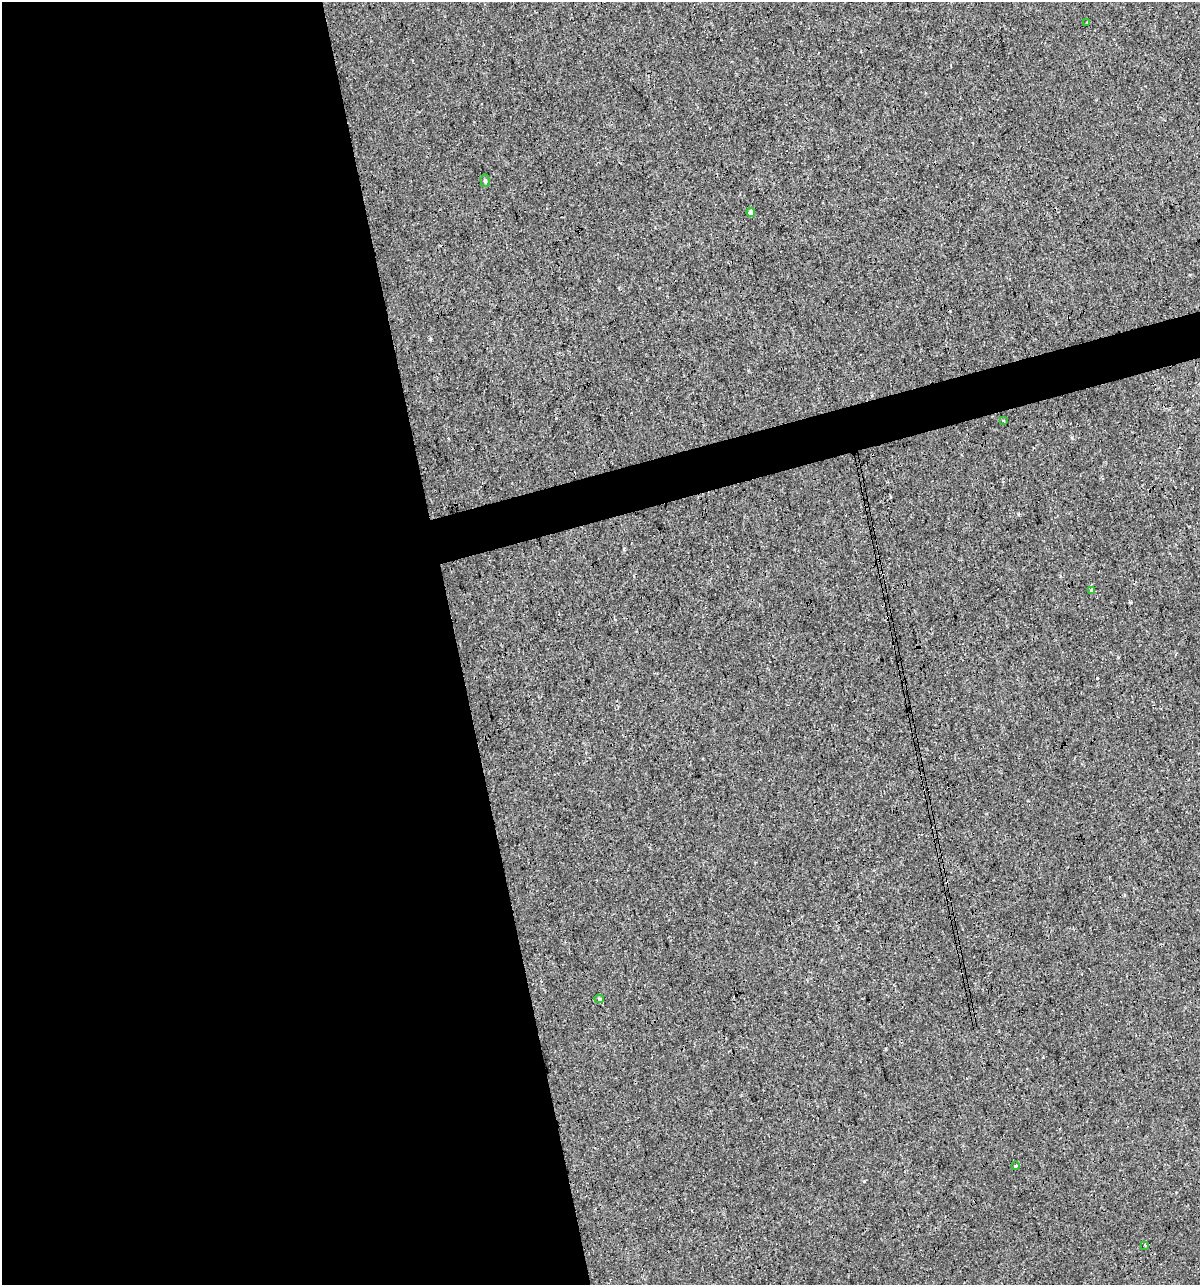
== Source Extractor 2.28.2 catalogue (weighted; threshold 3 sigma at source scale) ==
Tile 9 of 4 x 4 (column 1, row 3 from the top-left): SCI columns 46-1243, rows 1284-2566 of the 4930 x 5132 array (HDU 1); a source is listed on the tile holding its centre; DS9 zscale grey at full resolution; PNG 1202 x 1287 px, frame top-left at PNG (2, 2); each listed source drawn as its Kron ellipse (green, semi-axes under 4 px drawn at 4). Shown black and unused: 40% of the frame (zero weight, under 3 of 4 exposures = <1% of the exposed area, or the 3 px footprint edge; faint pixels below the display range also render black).
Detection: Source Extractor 2.28.2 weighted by HDU 2 'WHT'; one run over the whole footprint, this tile lists its part. Background 4.00e-05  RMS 0.0017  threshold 0.00747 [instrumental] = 3 sigma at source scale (4.5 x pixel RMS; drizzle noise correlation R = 1.50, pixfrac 1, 0.0396/0.0396 arcsec/px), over >= 5 px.
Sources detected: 10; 2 cosmic-ray / hot-pixel residue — neither listed nor drawn; the other 8 listed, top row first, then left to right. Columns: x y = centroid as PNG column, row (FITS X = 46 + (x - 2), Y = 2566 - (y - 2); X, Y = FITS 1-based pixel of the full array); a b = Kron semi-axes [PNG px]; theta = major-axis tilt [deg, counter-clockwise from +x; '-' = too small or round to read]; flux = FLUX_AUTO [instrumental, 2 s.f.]
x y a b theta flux
1087 22 3 2 - 0.16
485 181 6 4 -86 0.33
751 212 4 4 - 0.85
1003 420 3 3 - 0.27
1092 590 3 3 - 0.7
599 999 4 3 - 0.62
1015 1166 3 3 - 0.61
1145 1245 3 3 - 0.18